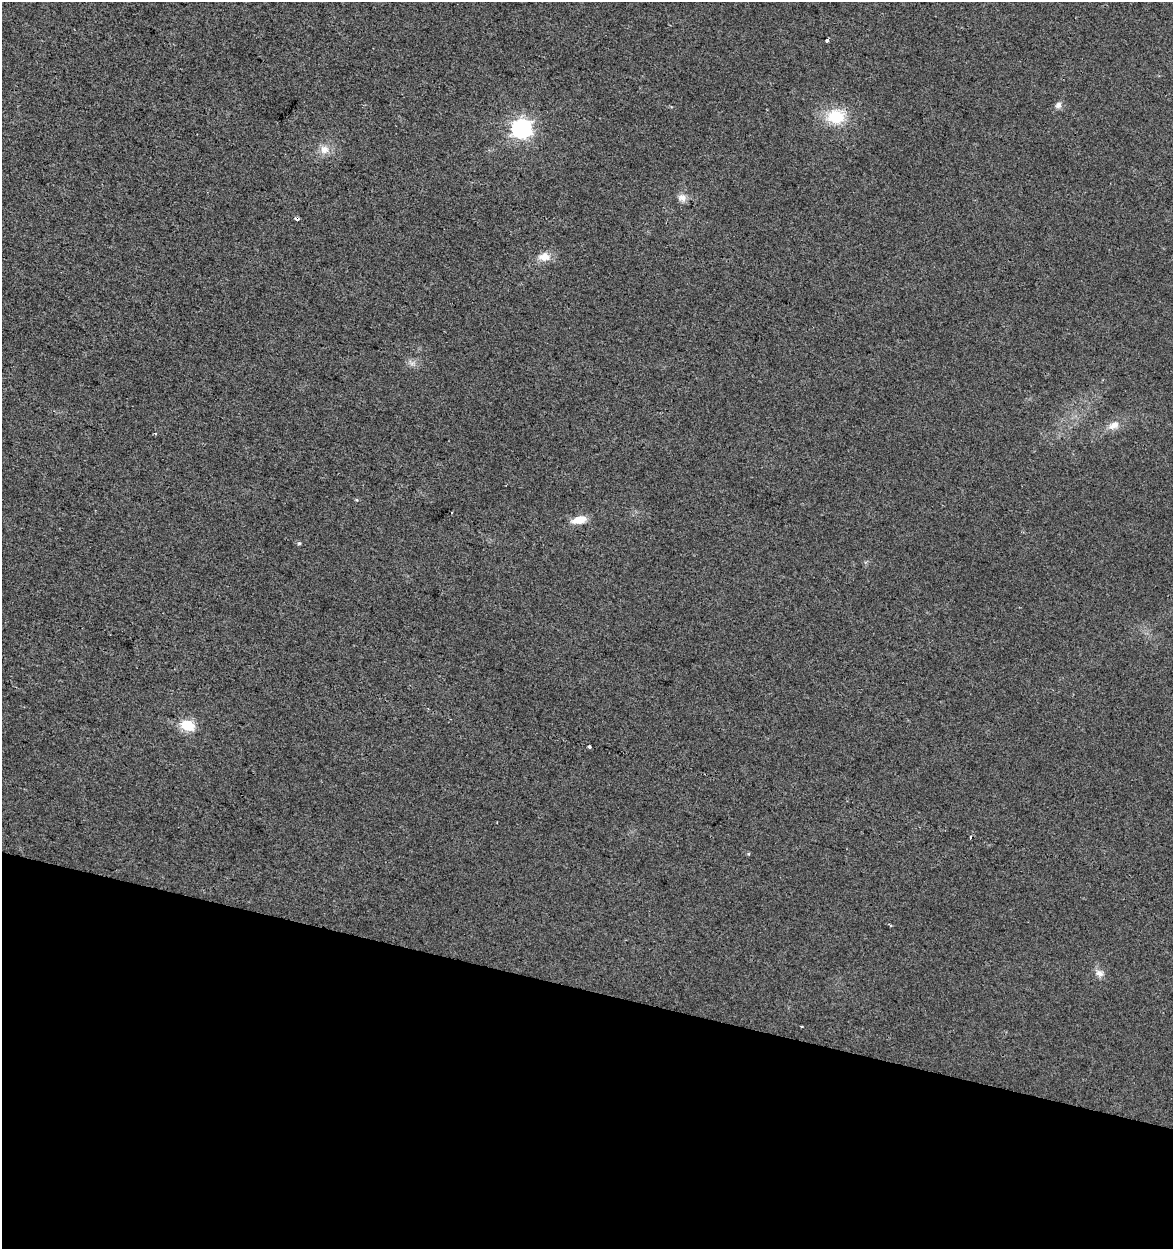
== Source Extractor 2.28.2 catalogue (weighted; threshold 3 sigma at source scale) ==
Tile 15 of 4 x 4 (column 3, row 4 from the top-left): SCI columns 2628-3798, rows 1-1247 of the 5193 x 4995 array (HDU 1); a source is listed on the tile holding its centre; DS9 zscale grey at full resolution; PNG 1175 x 1251 px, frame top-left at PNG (2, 2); no overlay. Shown black and unused: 21% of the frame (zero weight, under 2 of 3 exposures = <1% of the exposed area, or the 3 px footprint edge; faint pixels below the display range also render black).
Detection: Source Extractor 2.28.2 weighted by HDU 2 'WHT'; one run over the whole footprint, this tile lists its part. Background 0.017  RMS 0.0078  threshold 0.035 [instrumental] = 3 sigma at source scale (4.5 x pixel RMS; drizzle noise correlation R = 1.50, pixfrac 1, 0.0396/0.0396 arcsec/px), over >= 5 px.
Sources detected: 17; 2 cosmic-ray / hot-pixel residue — not listed; the other 15 listed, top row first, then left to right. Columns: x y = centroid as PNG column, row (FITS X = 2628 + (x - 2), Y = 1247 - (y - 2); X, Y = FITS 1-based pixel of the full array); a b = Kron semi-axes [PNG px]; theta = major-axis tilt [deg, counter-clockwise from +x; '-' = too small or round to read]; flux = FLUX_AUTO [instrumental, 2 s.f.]
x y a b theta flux
827 40 3 3 - 5.8
1058 105 9 7 54 3
836 116 22 17 8 26
522 129 8 7 - 340
324 149 13 12 - 7.3
682 198 12 9 -29 4.5
544 257 16 11 1 8.1
1114 425 15 9 26 6.8
579 520 15 8 13 12
299 543 5 4 - 1
188 725 7 6 - 68
589 747 4 3 - 2.9
890 925 3 3 - 1.2
1099 973 12 9 -21 4.4
802 1026 3 2 - 0.99